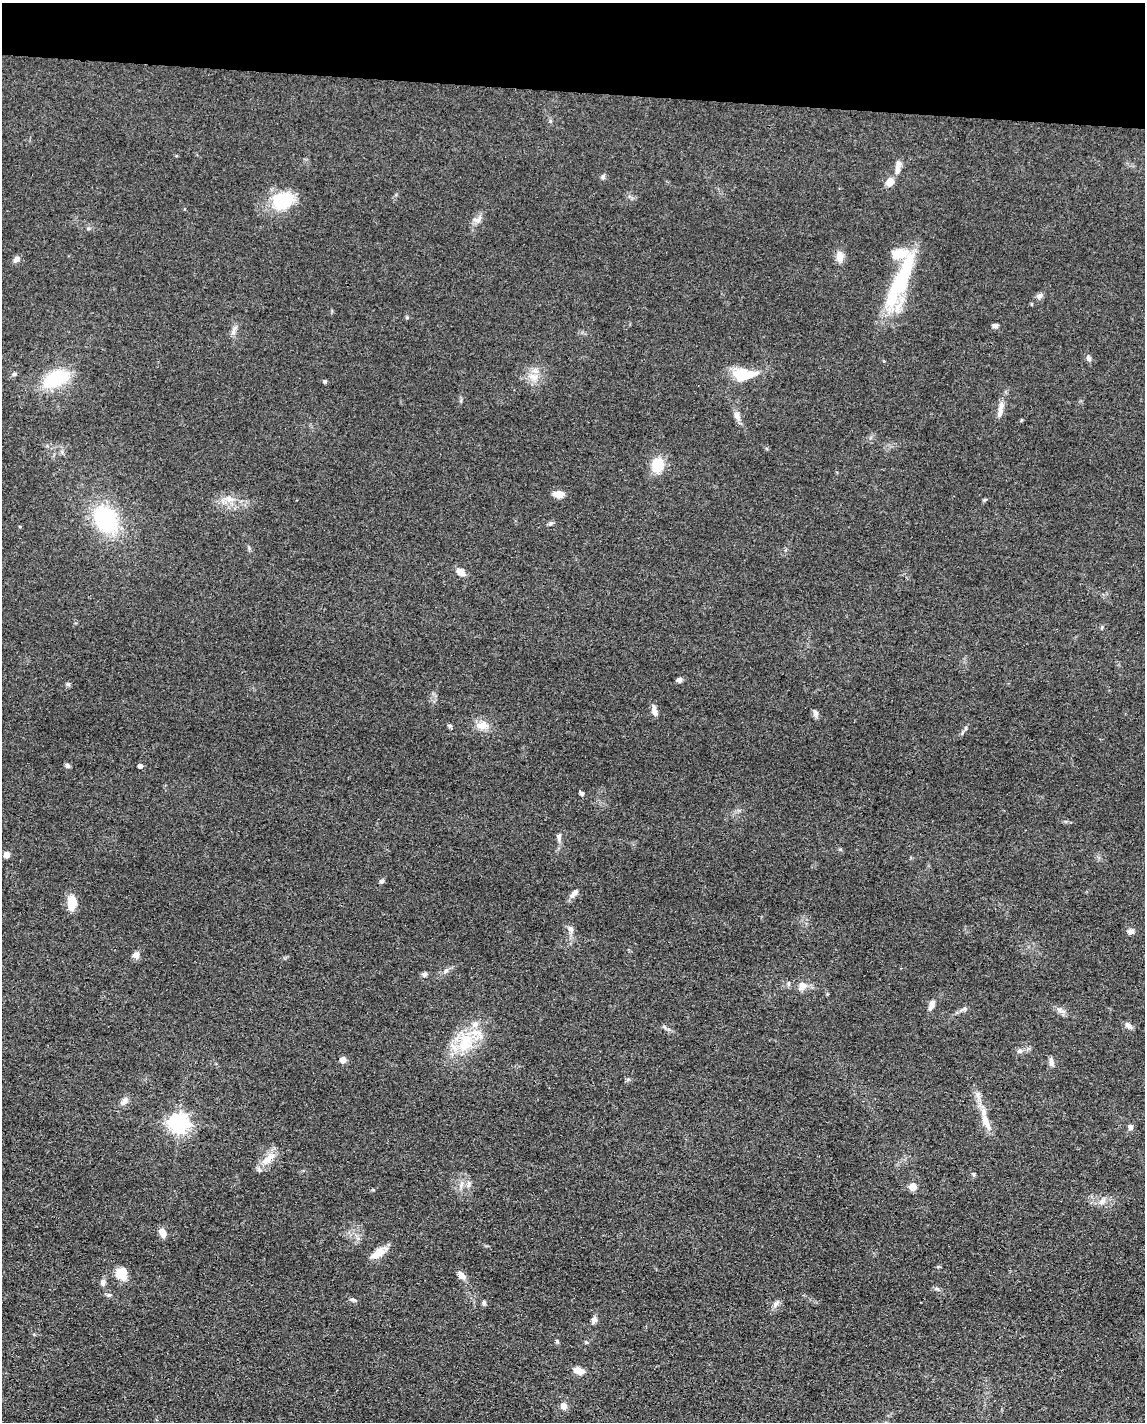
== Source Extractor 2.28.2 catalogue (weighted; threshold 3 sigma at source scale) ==
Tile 2 of 4 x 3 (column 2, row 1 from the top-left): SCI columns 1146-2288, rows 3066-4485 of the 4577 x 4600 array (HDU 1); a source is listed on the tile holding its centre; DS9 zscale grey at full resolution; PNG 1147 x 1424 px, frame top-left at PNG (2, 3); no overlay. Shown black and unused: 6% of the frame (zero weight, under 3 of 4 exposures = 1% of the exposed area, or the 3 px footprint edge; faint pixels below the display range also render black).
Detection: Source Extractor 2.28.2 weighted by HDU 2 'WHT'; one run over the whole footprint, this tile lists its part. Background 0.049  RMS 0.0063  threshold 0.0284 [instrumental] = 3 sigma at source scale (4.5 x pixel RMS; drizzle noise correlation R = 1.50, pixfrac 1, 0.05/0.05 arcsec/px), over >= 5 px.
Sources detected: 84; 1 inside a brighter object's white glare — not listed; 3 inside a brighter listed object's ellipse — not listed separately; the other 80 listed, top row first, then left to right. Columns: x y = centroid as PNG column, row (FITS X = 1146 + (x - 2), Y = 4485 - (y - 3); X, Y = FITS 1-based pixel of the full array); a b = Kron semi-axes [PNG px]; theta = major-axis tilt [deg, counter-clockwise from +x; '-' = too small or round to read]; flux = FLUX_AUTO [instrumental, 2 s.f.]
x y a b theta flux
898 167 19 6 81 4.7
603 177 7 5 74 1.3
890 182 10 8 56 5.5
283 200 27 21 17 25
477 219 12 7 16 2.9
840 257 14 10 -86 4.5
16 259 9 6 42 2.4
901 281 85 16 69 48
1039 296 10 6 29 1.9
995 326 6 5 - 1.7
234 331 15 5 81 2.6
1089 358 8 6 -71 1.8
744 374 32 14 3 18
533 377 16 8 -24 6.1
56 379 27 16 26 33
325 381 5 5 - 0.95
1000 412 16 7 77 4.2
737 416 13 8 -61 3.5
657 465 15 11 74 16
558 494 10 6 -4 7.3
229 499 11 6 -21 3.5
106 519 27 22 -61 55
20 527 4 3 - 0.51
461 572 12 8 -32 4.3
1102 627 6 4 73 0.71
679 680 6 6 - 1.9
68 684 6 6 - 1.1
654 710 13 6 -83 3.6
815 713 11 5 -77 1.9
482 725 17 11 8 6.6
450 726 6 5 - 1.1
965 728 6 4 89 0.91
67 765 7 6 - 1.3
140 766 4 4 - 2.8
581 793 7 5 -50 1.2
559 837 10 6 82 2.2
6 854 7 7 - 3
382 881 7 6 - 1.3
574 893 15 6 45 2.8
72 903 16 10 87 9.9
570 929 9 7 -56 2.5
1131 931 9 6 9 2.2
136 955 9 8 - 2.9
446 971 7 5 31 1.5
424 974 6 6 - 1.5
802 986 12 9 57 4.4
932 1005 14 6 71 3.6
965 1009 8 4 8 1.4
1061 1010 15 5 -26 2.9
1128 1025 10 7 -36 2.3
465 1042 28 20 77 24
1020 1051 6 6 - 1.8
343 1060 5 5 - 5.8
1051 1062 11 6 -80 2.3
628 1079 7 4 18 0.9
978 1095 10 5 -64 2.6
124 1101 14 7 56 3
986 1122 27 8 -67 8.3
179 1123 7 7 - 320
1130 1127 7 6 - 1.9
268 1159 25 9 39 8.2
974 1174 5 4 - 0.94
469 1185 9 4 81 1.7
913 1187 5 5 - 11
1102 1200 12 4 36 2.4
162 1233 11 7 -69 4.9
378 1253 19 9 32 8.3
121 1273 13 11 60 11
461 1275 11 7 -46 3.9
103 1282 8 7 - 2.3
937 1289 8 4 -37 1.2
109 1295 7 5 20 1.2
353 1300 10 3 -9 1.2
484 1303 7 5 -76 1.2
775 1304 10 7 58 2.4
594 1320 9 7 63 2.2
557 1341 6 4 -47 0.85
586 1342 5 4 - 0.68
579 1371 12 7 -16 5.4
564 1406 7 6 - 4.1